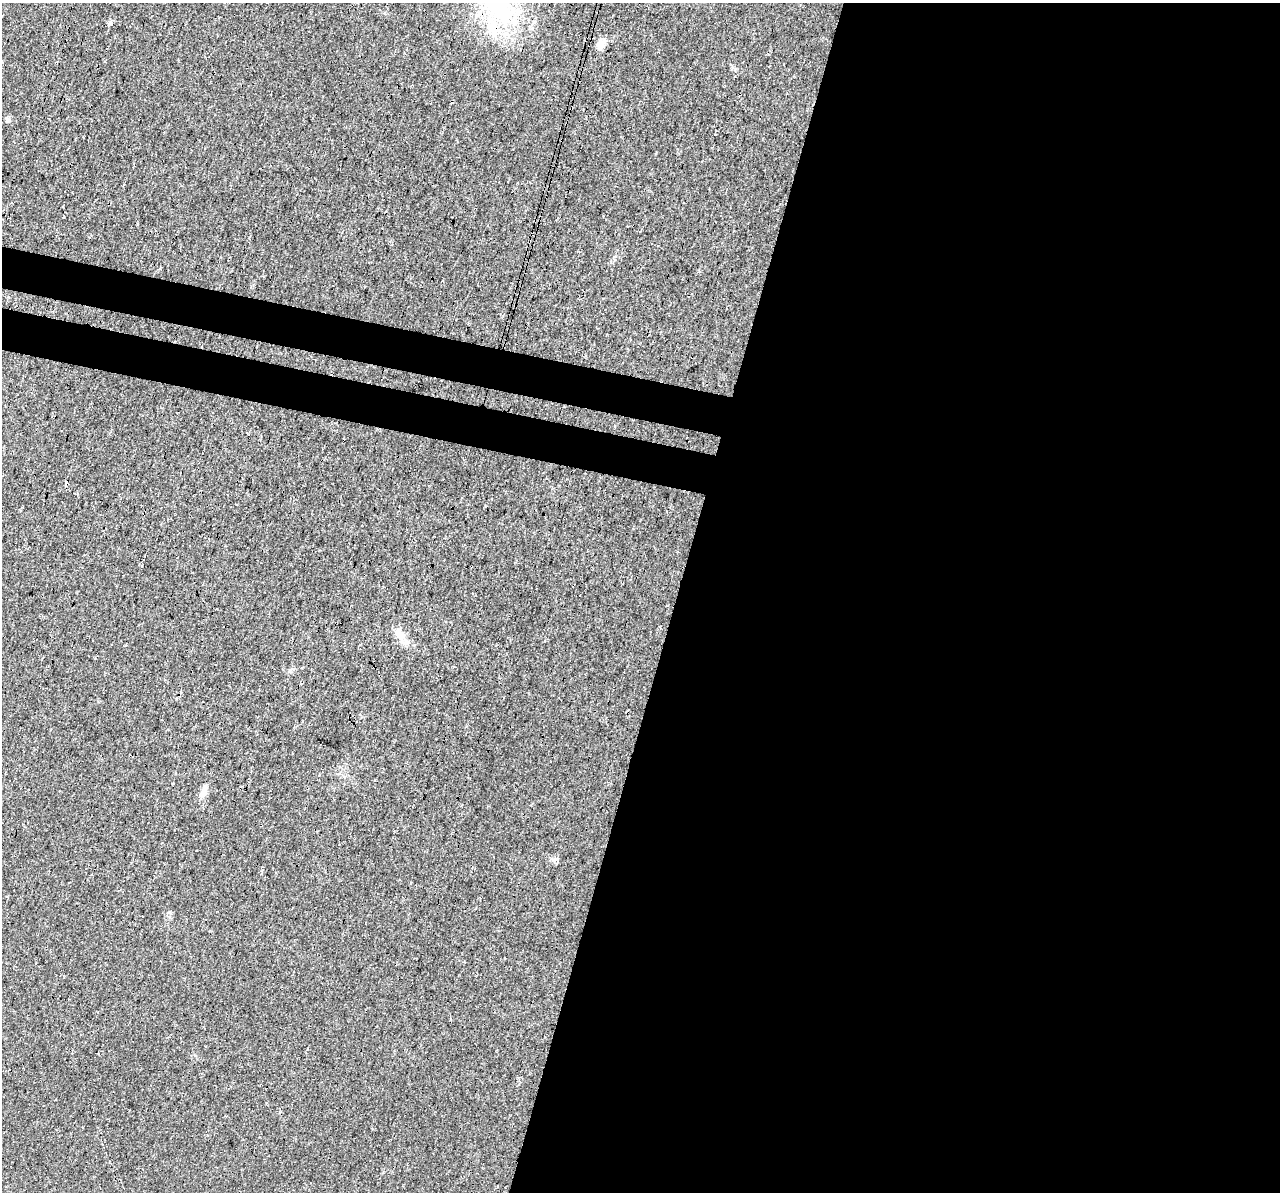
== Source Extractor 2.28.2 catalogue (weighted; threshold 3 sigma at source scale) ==
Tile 12 of 4 x 4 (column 4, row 3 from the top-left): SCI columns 3859-5136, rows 1529-2718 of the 5152 x 5375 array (HDU 1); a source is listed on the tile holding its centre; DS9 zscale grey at full resolution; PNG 1282 x 1194 px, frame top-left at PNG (2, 3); no overlay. Shown black and unused: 51% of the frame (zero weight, under 3 of 4 exposures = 5% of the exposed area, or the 3 px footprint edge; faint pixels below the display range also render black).
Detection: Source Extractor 2.28.2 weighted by HDU 2 'WHT'; one run over the whole footprint, this tile lists its part. Background 0.0162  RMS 0.0068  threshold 0.0305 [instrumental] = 3 sigma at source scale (4.5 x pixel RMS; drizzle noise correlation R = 1.50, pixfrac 1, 0.0396/0.0396 arcsec/px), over >= 5 px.
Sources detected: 8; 1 inside a brighter listed object's ellipse — not listed separately; the other 7 listed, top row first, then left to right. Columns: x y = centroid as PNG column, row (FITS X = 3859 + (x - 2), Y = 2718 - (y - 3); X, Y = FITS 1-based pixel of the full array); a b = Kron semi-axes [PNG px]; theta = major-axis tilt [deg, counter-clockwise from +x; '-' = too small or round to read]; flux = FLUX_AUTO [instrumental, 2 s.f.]
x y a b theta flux
500 9 53 28 -38 62
111 23 5 5 - 1.1
601 44 13 9 56 5.1
7 119 8 5 -59 1.4
715 135 2 2 - 0.45
401 636 11 9 77 5
204 790 15 7 70 3.7
Isophote crosses this tile's border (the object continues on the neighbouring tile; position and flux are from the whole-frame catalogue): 1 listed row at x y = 500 9